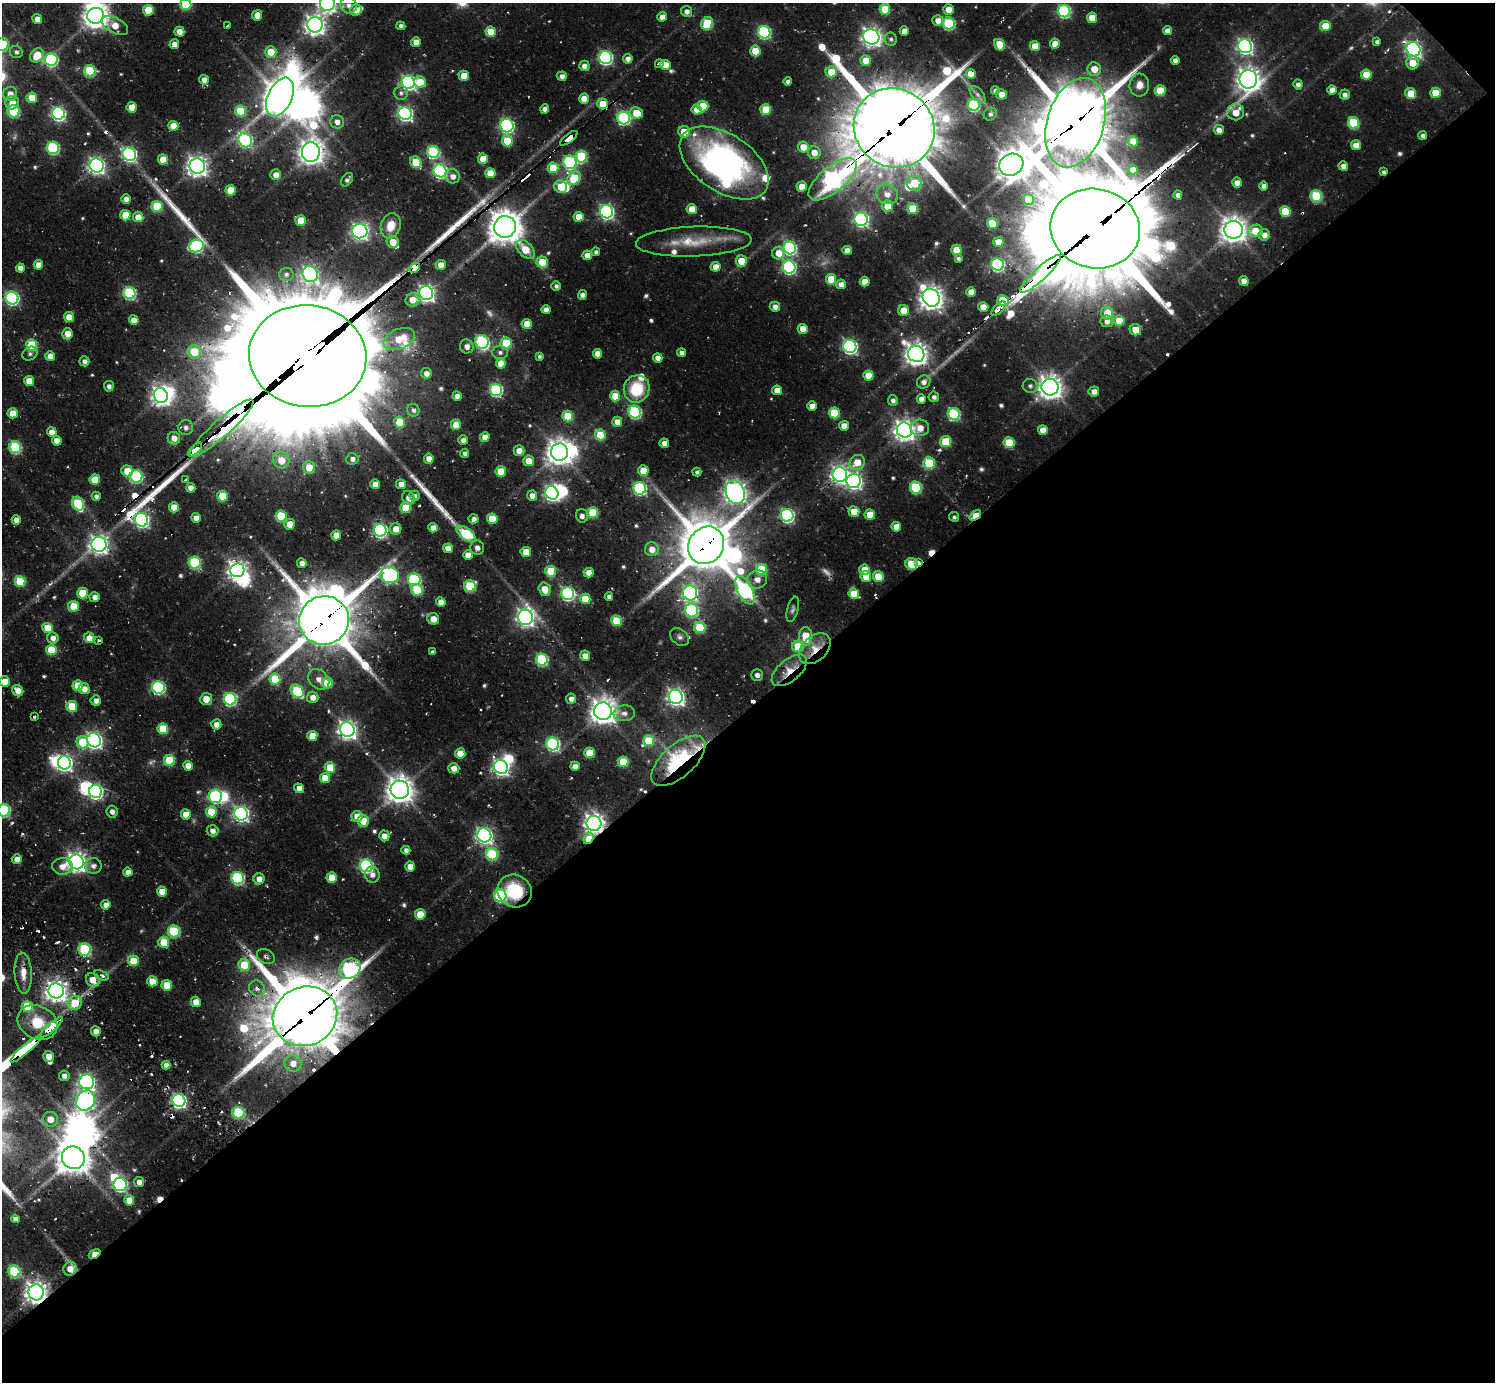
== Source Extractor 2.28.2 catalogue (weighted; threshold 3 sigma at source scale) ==
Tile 12 of 4 x 4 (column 4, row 3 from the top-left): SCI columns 4481-5973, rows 1604-2983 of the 6328 x 6302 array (HDU 1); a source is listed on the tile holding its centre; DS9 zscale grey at full resolution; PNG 1497 x 1384 px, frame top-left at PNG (2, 3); each listed source drawn as its Kron ellipse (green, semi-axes under 4 px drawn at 4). Shown black and unused: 49% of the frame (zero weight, under 2 of 3 exposures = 12% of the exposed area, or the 3 px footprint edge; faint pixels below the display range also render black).
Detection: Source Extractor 2.28.2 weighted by HDU 2 'WHT'; one run over the whole footprint, this tile lists its part. Background 0.0804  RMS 0.01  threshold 0.0468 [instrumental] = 3 sigma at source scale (4.5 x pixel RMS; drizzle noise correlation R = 1.50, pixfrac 1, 0.05/0.05 arcsec/px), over >= 5 px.
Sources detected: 616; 7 too faint to see at this stretch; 24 inside a brighter object's white glare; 16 cosmic-ray / hot-pixel residue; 4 long thin detections or spike segments (spike, bleed or trail) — neither listed nor drawn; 10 inside a brighter listed object's ellipse — not listed separately; of the other 555, all 500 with FLUX_AUTO >= 2.45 (the completeness limit of this list) listed and drawn (55 fainter detections not listed), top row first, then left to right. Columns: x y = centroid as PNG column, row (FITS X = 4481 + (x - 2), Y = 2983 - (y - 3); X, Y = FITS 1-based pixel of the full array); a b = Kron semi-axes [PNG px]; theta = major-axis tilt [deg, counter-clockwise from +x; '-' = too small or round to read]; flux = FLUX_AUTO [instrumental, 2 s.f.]
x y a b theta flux
327 3 7 7 - 380
186 4 5 5 - 60
349 5 8 8 - 6.9
885 9 5 5 - 37
948 9 5 5 - 12
148 10 5 5 - 34
356 10 6 5 - 12
687 11 5 5 - 5.8
1064 11 6 6 - 140
257 15 5 5 - 15
96 16 8 8 - 1000
662 17 5 4 - 8.8
1092 18 5 5 - 25
37 19 5 5 - 7.4
938 20 5 5 - 8.1
707 23 6 5 - 60
949 23 6 6 - 88
115 25 14 7 -29 17
228 25 3 2 - 3.6
315 25 8 8 - 590
401 26 4 4 - 3.7
1325 26 5 5 - 27
904 31 5 4 - 9.7
1167 31 4 4 - 7.4
179 32 5 5 - 12
491 32 5 5 - 27
764 32 6 6 - 130
871 37 8 7 - 510
891 39 6 6 - 2.9
416 42 5 5 - 10
1377 42 4 4 - 3.4
174 44 5 5 - 8.8
1055 44 5 5 - 12
2 45 7 6 - 79
1000 45 6 5 - 22
1035 46 5 5 - 16
1245 46 7 6 - 310
1413 49 7 6 - 300
755 51 5 5 - 28
16 52 6 6 - 3.4
271 52 6 5 - 21
37 55 8 6 49 21
606 58 6 6 - 200
628 59 5 5 - 6.3
51 60 6 6 - 130
866 60 5 5 - 19
1175 60 4 4 - 5.3
1412 63 7 6 - 16
659 64 4 4 - 14
665 65 5 5 - 14
584 66 5 5 - 5.7
1094 69 7 6 - 18
90 71 6 5 - 72
831 72 5 5 - 23
971 74 5 5 - 21
1366 75 5 5 - 23
464 76 5 5 - 17
562 76 5 4 - 4.9
1248 79 9 9 - 890
204 80 5 4 - 7.7
788 81 4 4 - 4.1
408 82 7 6 - 260
420 82 6 5 - 24
1298 84 5 4 - 4.4
1139 85 11 10 - 13
1332 90 5 4 - 8.8
995 91 4 4 - 4.2
1160 91 5 5 - 31
401 93 7 7 - 3.6
1411 93 6 5 - 26
1436 93 5 5 - 23
10 94 7 7 - 9.5
978 94 10 5 -49 3.6
1001 94 6 5 - 8.6
1345 95 5 5 - 4.8
280 97 20 12 65 2000
32 98 5 5 - 26
584 99 5 5 - 13
12 103 7 6 - 11
602 104 5 5 - 23
974 105 6 6 - 100
703 106 5 5 - 30
132 107 5 5 - 13
545 109 4 4 - 6.5
697 109 5 5 - 14
766 109 5 5 - 31
14 111 6 6 - 60
240 111 5 5 - 42
1236 112 8 8 - 18
58 113 6 6 - 210
405 113 7 6 - 250
636 113 7 6 - 20
990 114 7 6 - 3.1
624 118 6 6 - 150
337 122 7 6 - 6.9
1076 123 46 28 73 6800
1353 123 6 5 - 66
173 126 5 5 - 17
507 126 7 6 - 190
894 128 41 39 -37 9800
1219 130 5 5 - 7.8
684 132 6 5 - 21
1423 136 4 4 - 4
569 138 10 4 38 77
245 140 7 6 - 180
507 141 6 5 - 33
1133 141 5 5 - 19
1356 145 5 5 - 11
803 147 5 5 - 15
53 148 6 6 - 110
311 152 10 9 - 990
433 152 6 6 - 100
814 153 6 6 - 12
129 154 7 6 - 210
581 157 6 6 - 73
163 159 5 5 - 18
483 159 5 5 - 22
416 162 6 5 - 38
570 162 7 6 - 120
724 163 50 29 -33 300
97 165 7 7 - 350
1011 165 12 11 - 1400
197 166 8 7 - 560
1343 166 5 4 - 5.4
553 168 5 5 - 41
1133 170 4 4 - 9.5
440 171 6 6 - 210
1384 172 4 4 - 2.9
490 173 5 5 - 21
276 175 5 5 - 9.3
453 176 7 7 - 7.4
574 178 8 6 45 42
832 179 29 12 40 460
347 180 7 5 51 3.5
914 183 7 7 - 22
1237 183 5 5 - 8.4
802 186 5 5 - 16
1264 186 4 4 - 5.5
560 187 6 6 - 19
231 190 5 5 - 25
887 194 11 9 -31 11
1178 195 4 4 - 5.1
1316 196 6 5 - 77
126 199 5 4 - 6.1
1028 199 5 5 - 24
157 206 5 5 - 49
887 206 6 5 - 19
692 209 5 5 - 20
913 209 5 5 - 33
1285 211 5 5 - 37
607 212 7 6 - 240
125 215 5 5 - 24
138 217 5 5 - 13
579 217 5 5 - 18
861 219 7 6 - 230
301 220 5 5 - 21
992 223 5 5 - 24
391 226 13 9 73 18
505 227 11 11 - 1800
1095 228 45 39 -13 18000
1234 230 9 9 - 1100
360 231 7 7 - 360
1255 231 8 6 2 20
1264 235 6 5 - 7.2
393 242 6 5 - 19
694 242 58 15 2 41
998 242 5 5 - 15
196 246 7 6 - 150
790 248 6 6 - 160
525 249 11 7 -47 22
847 250 5 4 - 8.2
956 250 5 5 - 22
596 252 4 4 - 2.8
779 253 6 6 - 14
587 255 5 5 - 10
958 258 4 3 - 2.6
741 261 6 5 - 22
542 262 6 5 - 25
998 264 6 6 - 150
38 265 5 4 - 10
441 265 5 5 - 11
715 267 5 5 - 13
789 267 6 6 - 170
20 268 4 4 - 5.9
415 268 6 3 46 920
286 274 7 6 - 3.3
310 274 8 7 - 250
1040 274 27 6 43 2600
831 279 5 5 - 28
865 281 5 4 - 13
1244 281 5 4 - 9.6
841 284 5 5 - 7.7
556 286 5 5 - 3
971 292 5 5 - 11
129 293 6 6 - 110
426 293 7 6 - 370
582 295 5 4 - 3.5
12 298 6 6 - 170
931 298 9 8 - 860
413 300 7 6 - 13
1003 301 5 5 - 44
775 307 5 5 - 6.4
983 307 5 5 - 13
998 309 9 3 46 54
546 310 4 4 - 7.4
903 310 5 5 - 15
1107 313 6 6 - 19
69 317 5 5 - 12
134 320 5 5 - 10
1107 321 6 6 - 6.2
1119 321 5 5 - 26
527 324 5 5 - 17
803 329 5 5 - 13
1135 330 6 5 - 17
67 334 6 5 - 10
399 339 16 10 21 24
482 342 7 6 - 140
506 343 5 5 - 51
32 345 5 5 - 63
467 346 7 6 - 6.7
850 346 7 6 - 210
194 352 6 6 - 35
500 352 8 6 -2 3.9
682 353 4 4 - 5.3
30 354 8 6 33 3.1
597 354 5 4 - 9.4
916 354 8 8 - 790
50 356 5 5 - 9.6
308 356 59 51 -6 43000
539 356 4 4 - 2.5
658 358 5 4 - 7.3
84 361 5 5 - 4.2
501 363 5 5 - 17
426 373 5 5 - 7
868 375 5 5 - 19
29 381 5 5 - 15
924 382 7 6 - 5.4
109 386 5 5 - 4.2
1030 386 7 7 - 3.6
1050 387 8 8 - 940
637 389 14 12 71 46
496 390 6 6 - 130
777 390 5 5 - 13
1094 391 5 5 - 7.5
161 396 8 7 - 500
457 396 5 4 - 6.8
615 396 5 5 - 21
934 397 5 5 - 3.8
921 399 5 4 - 7.6
893 400 5 5 - 4
812 406 5 5 - 8.7
413 410 6 6 - 3.7
635 412 6 6 - 130
13 413 5 5 - 15
834 413 5 5 - 48
954 414 6 6 - 99
568 416 5 5 - 39
399 422 5 5 - 30
617 422 5 5 - 10
456 425 5 5 - 18
844 426 5 5 - 9.8
186 428 7 7 - 4.2
221 428 42 8 42 1300
920 428 9 8 - 13
904 430 8 7 - 720
1043 430 5 5 - 14
52 432 5 5 - 11
600 435 5 5 - 32
485 437 5 5 - 10
174 438 6 6 - 8.2
463 440 5 4 - 5.8
57 441 5 4 - 9.9
945 442 6 5 - 40
664 443 5 4 - 8.6
1009 443 5 5 - 41
15 447 6 5 - 93
195 450 9 4 44 1500
519 451 5 5 - 9.8
559 452 8 8 - 1100
465 453 4 4 - 4.8
352 459 6 5 - 5.1
429 459 5 5 - 8.5
281 460 8 8 - 18
529 461 5 5 - 17
857 462 8 7 - 18
929 463 6 6 - 50
309 467 6 6 - 21
643 470 5 5 - 16
127 471 5 5 - 15
501 471 5 5 - 26
697 472 4 4 - 2.7
840 474 7 7 - 420
136 476 6 6 - 120
95 479 5 5 - 21
185 479 3 3 - 6.3
854 481 7 7 - 320
375 484 5 5 - 10
401 484 5 5 - 10
191 488 4 4 - 10
640 488 6 6 - 140
916 488 6 6 - 79
735 492 12 9 -70 750
552 493 7 6 - 260
532 495 5 5 - 8.3
96 496 4 4 - 3.8
222 496 5 5 - 31
414 496 5 5 - 3.1
408 498 7 6 - 7.4
78 504 7 5 -63 76
174 507 5 5 - 16
406 508 5 5 - 35
854 511 5 5 - 17
593 513 5 5 - 49
870 514 5 5 - 19
787 515 6 6 - 200
975 515 6 4 39 25
281 516 5 5 - 53
582 516 7 6 - 4.4
954 517 5 4 - 2.4
196 518 5 4 - 8.1
474 519 5 4 - 5.4
492 519 5 5 - 26
16 520 4 4 - 9.1
141 520 7 6 - 260
290 524 5 5 - 14
896 527 5 5 - 10
433 528 5 4 - 8.5
396 529 6 5 - 12
380 530 6 6 - 190
466 534 11 6 -36 74
336 535 5 5 - 13
99 544 7 7 - 480
706 545 19 17 57 4200
448 548 5 4 - 11
477 548 7 7 - 5.2
652 549 7 7 - 11
526 552 5 5 - 20
468 555 5 4 - 8.9
194 562 6 6 - 93
918 562 4 3 - 19
302 563 5 5 - 5.7
911 564 6 5 - 41
762 569 6 5 - 48
237 570 7 7 - 510
864 570 5 5 - 17
551 571 5 5 - 42
589 573 5 4 - 11
390 575 9 8 - 230
866 576 5 5 - 17
878 577 5 5 - 33
757 579 10 9 - 8.2
414 580 6 6 - 120
20 581 5 5 - 46
470 586 6 5 - 69
545 589 7 6 - 15
417 590 6 6 - 42
745 590 15 7 -62 240
82 593 5 5 - 30
690 593 7 7 - 220
568 594 6 6 - 170
854 594 5 5 - 25
95 597 5 5 - 6.6
609 597 4 4 - 4.4
585 599 5 5 - 26
441 602 5 4 - 9.9
74 606 5 5 - 30
793 609 13 5 76 3.1
692 610 7 6 - 120
525 617 7 7 - 460
433 619 6 6 - 10
324 620 25 24 - 6200
616 621 5 5 - 46
47 628 5 5 - 23
700 628 5 5 - 49
806 636 9 7 -87 26
680 637 10 7 -37 4.2
53 638 6 5 - 6.8
89 638 5 5 - 12
99 640 3 3 - 3.3
798 646 6 5 - 32
815 649 18 12 43 21
51 650 5 5 - 35
433 652 4 4 - 2.6
585 656 5 5 - 7.5
542 660 6 6 - 100
789 670 21 10 39 19
757 675 6 5 - 4.3
275 679 5 5 - 40
319 679 11 9 -42 8
5 682 5 5 - 15
327 683 5 5 - 29
78 686 5 5 - 25
158 687 6 6 - 150
84 689 5 5 - 10
18 691 6 5 - 9.9
297 691 7 6 - 70
313 697 6 5 - 8.9
676 697 7 7 - 420
206 699 6 6 - 12
230 699 6 6 - 140
571 699 5 5 - 5.3
96 700 5 5 - 5.9
72 706 5 5 - 34
603 711 9 9 - 1100
624 713 11 8 2 6.3
34 717 3 3 - 7.6
216 724 5 5 - 7.2
163 729 5 5 - 42
347 730 7 7 - 510
312 736 5 5 - 15
94 740 7 7 - 320
649 741 5 5 - 38
82 742 6 6 - 39
553 744 6 6 - 170
460 753 5 5 - 22
589 753 5 5 - 31
169 761 6 5 - 41
678 761 33 16 42 120
623 762 5 5 - 33
64 763 7 6 - 310
188 766 5 5 - 11
575 766 5 4 - 6.3
330 767 5 5 - 30
501 767 7 6 - 360
454 768 5 5 - 9.4
325 778 5 5 - 20
299 788 5 4 - 10
400 790 9 9 - 1200
95 791 7 6 - 210
215 796 7 6 - 120
4 810 6 6 - 110
112 812 6 5 - 4.5
211 812 5 5 - 35
186 814 5 5 - 16
241 814 7 6 - 300
357 816 5 5 - 13
363 821 6 5 - 19
594 823 7 7 - 640
213 831 6 5 - 6.2
484 835 7 7 - 380
384 836 5 5 - 9.1
589 839 6 4 49 25
406 850 4 4 - 4.2
492 854 6 6 - 79
17 859 5 5 - 7.8
76 862 7 7 - 570
62 866 10 8 -2 11
93 866 8 7 - 5.8
366 866 6 6 - 180
410 866 5 5 - 12
128 872 5 4 - 7.1
372 875 8 7 - 5.8
238 878 6 6 - 130
332 878 5 5 - 28
259 879 5 5 - 8.3
515 891 17 16 - 58
162 892 5 5 - 15
500 896 6 6 - 110
106 905 5 4 - 7.7
420 914 5 5 - 23
174 931 6 6 - 68
164 942 5 5 - 27
85 950 6 6 - 99
266 957 9 6 -31 3.5
133 961 5 5 - 27
244 965 6 5 - 40
350 969 11 9 32 190
23 973 20 8 -87 12
101 975 8 4 -24 2.9
93 980 7 6 - 14
152 981 5 5 - 16
167 985 5 5 - 27
257 988 8 7 - 7.3
56 991 7 7 - 690
196 1002 5 5 - 11
75 1003 7 7 - 26
27 1006 5 5 - 35
305 1016 33 29 23 7700
37 1022 21 16 -28 27
51 1027 15 3 41 1100
96 1031 5 5 - 6.4
26 1049 20 3 41 2700
49 1056 5 5 - 14
293 1063 9 8 - 7.2
166 1065 4 4 - 5.4
64 1076 5 5 - 5.1
87 1082 7 7 - 290
86 1100 11 9 53 340
179 1101 6 6 - 260
238 1113 6 6 - 76
50 1119 8 7 - 13
73 1158 12 11 - 1800
139 1182 5 5 - 6.7
120 1185 6 6 - 170
129 1200 5 5 - 17
15 1219 4 4 - 5.4
95 1254 6 4 33 26
70 1269 7 6 - 13
14 1271 6 6 - 87
36 1292 8 7 - 780
Overlapping masked pixels (flux is a lower limit): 32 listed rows (the first 20) at x y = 971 74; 602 104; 1076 123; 894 128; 569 138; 832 179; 505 227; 1095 228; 415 268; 1040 274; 998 309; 308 356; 221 428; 195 450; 975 515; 706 545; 918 562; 911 564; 324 620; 815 649
Isophote crosses this tile's border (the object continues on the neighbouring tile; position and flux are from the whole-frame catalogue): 4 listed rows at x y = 327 3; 186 4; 2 45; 4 810